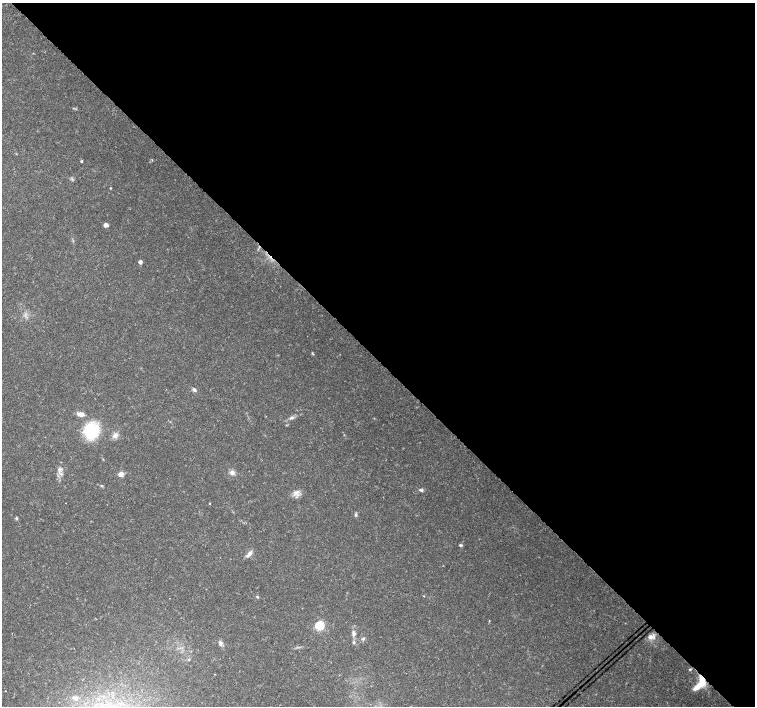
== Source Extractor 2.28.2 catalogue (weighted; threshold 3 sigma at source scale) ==
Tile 8 of 4 x 4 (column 4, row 2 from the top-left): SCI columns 4517-6021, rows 2972-4379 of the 6027 x 6007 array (HDU 1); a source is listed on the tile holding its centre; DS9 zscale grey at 2 x 2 block average (1 PNG px = mean of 2 x 2 image px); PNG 757 x 708 px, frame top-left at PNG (2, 3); no overlay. Shown black and unused: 51% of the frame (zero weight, under 3 of 4 exposures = <1% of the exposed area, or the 3 px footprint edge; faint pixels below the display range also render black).
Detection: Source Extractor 2.28.2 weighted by HDU 2 'WHT'; one run over the whole footprint, this tile lists its part. Background 0.0132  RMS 0.002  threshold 0.00896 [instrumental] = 3 sigma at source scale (4.5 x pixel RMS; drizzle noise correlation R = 1.50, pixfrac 1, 0.0396/0.0396 arcsec/px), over >= 5 px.
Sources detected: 33; all 33 listed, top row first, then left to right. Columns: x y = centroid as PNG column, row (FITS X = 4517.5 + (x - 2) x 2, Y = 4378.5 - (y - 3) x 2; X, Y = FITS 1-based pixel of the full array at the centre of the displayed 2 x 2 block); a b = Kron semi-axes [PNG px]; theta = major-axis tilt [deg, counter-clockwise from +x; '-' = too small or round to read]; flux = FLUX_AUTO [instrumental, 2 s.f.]
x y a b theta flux
81 161 3 2 - 0.64
110 188 3 3 - 0.31
106 225 4 4 - 1.9
140 262 3 3 - 2.6
312 353 4 2 - 0.39
194 390 4 4 - 1.3
80 414 8 4 -7 3.1
291 418 7 4 14 1.2
91 431 7 7 - 43
115 435 8 5 56 2
59 469 7 5 78 1.8
232 472 7 6 - 1.8
121 474 3 3 - 8.8
101 486 3 3 - 0.41
421 490 4 3 - 1.1
296 494 10 4 -40 1.9
209 504 2 2 - 0.29
356 515 4 4 - 0.65
17 518 4 3 - 0.57
460 545 4 3 - 0.68
249 554 11 4 51 2.1
423 596 3 2 - 0.2
257 597 4 3 - 0.49
319 625 4 3 - 37
354 633 8 5 -77 1.8
651 637 10 5 4 2.5
363 639 5 3 - 0.77
354 642 5 4 - 0.7
220 643 7 5 -86 1.4
189 659 3 2 - 0.37
690 669 4 3 - 0.51
699 684 18 7 52 8.4
75 698 8 5 -33 1.6
Overlapping masked pixels (flux is a lower limit): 1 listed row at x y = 699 684